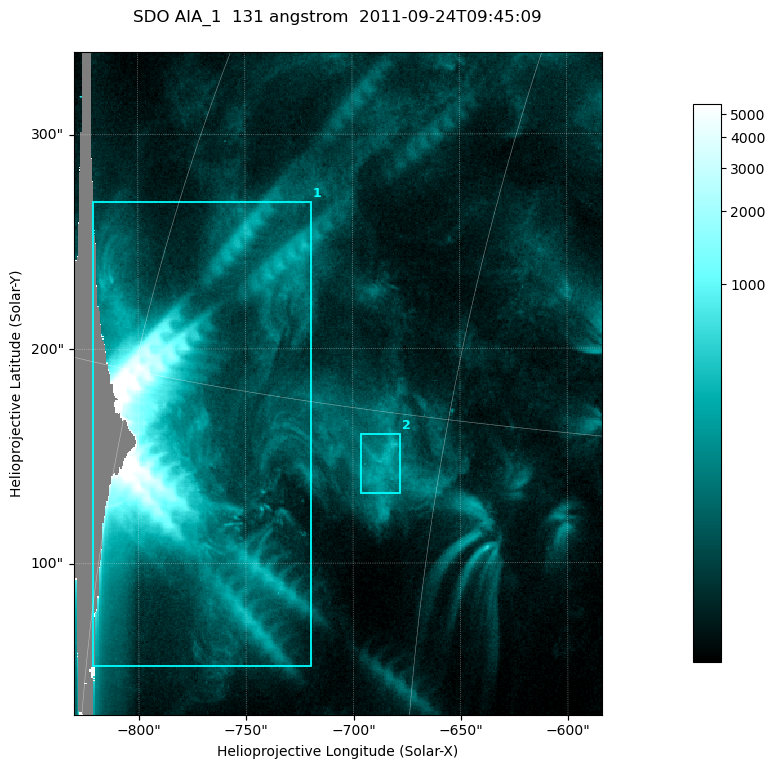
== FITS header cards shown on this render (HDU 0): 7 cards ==
TELESCOP= 'SDO     '           /
INSTRUME= 'AIA_1   '           /
WAVELNTH=                  131 /
WAVEUNIT= 'angstrom'           /
DATE-OBS= '2011-09-24T09:45:09.62' /
CTYPE1  = 'HPLN-TAN'           /
CTYPE2  = 'HPLT-TAN'           /

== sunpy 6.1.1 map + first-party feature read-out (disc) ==
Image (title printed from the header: SDO AIA_1  131 angstrom  2011-09-24T09:45:09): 410 x 514 px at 0.601 arcsec/px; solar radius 956 arcsec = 1592 px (partial field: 2.5% of the solar disc is inside the frame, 96% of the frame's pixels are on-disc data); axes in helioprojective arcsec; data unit not stated in the header (colour bar unlabelled)
Pointing: header CRPIX1/2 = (2043.14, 2045.51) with CRVAL1/2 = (0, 0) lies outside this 410 x 514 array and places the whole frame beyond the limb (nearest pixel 1.41 R_sun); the SolarSoft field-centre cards XCEN/YCEN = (-706.9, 183.8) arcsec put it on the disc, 1317 arcsec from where CRPIX/CRVAL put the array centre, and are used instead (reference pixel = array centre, CRVAL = XCEN/YCEN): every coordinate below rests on XCEN/YCEN
Orientation: roll -0.139 deg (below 1 deg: not rotated)
Missing data: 4.5% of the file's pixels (4.5% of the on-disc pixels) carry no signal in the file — constant fill value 16383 (padding / dropout), whole columns, Tx -832..-800 arcsec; drawn neutral grey and excluded from every search
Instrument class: DISC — disc imager (sunpy class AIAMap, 131 A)
Bright regions (active regions / flare kernels): reference = the on-disc median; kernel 3 px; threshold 5 sigma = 176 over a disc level ~52.1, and >= 1.15x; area >= 210 px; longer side >= 5 px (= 3 arcsec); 2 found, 2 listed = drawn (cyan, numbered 1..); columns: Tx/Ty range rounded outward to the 2 arcsec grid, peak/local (2 s.f.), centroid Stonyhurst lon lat
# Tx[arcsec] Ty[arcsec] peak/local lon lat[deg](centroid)
1 -822..-718 52..270 235 -57 +13
2 -696..-678 132..162 8.1 -47 +14